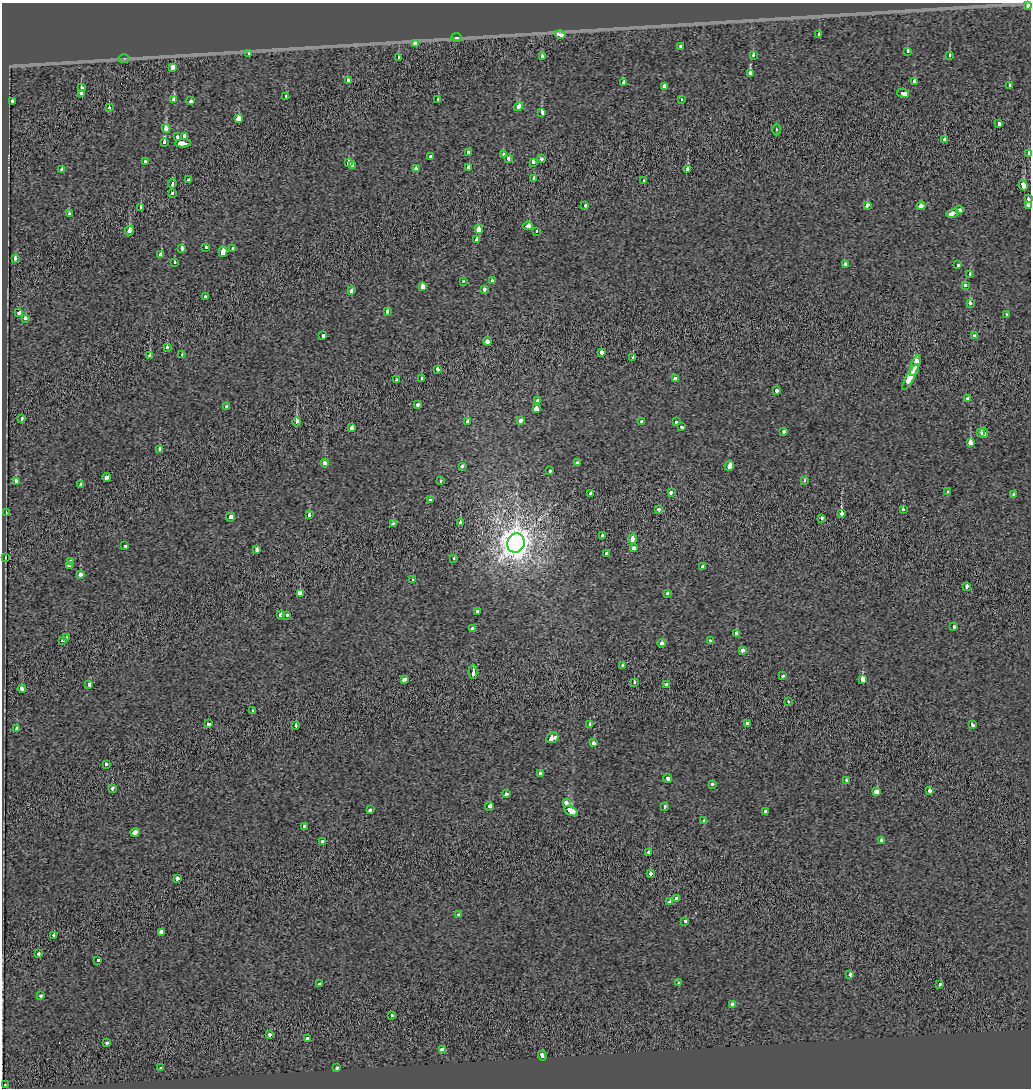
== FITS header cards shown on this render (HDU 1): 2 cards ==
NAXIS1  =                 1029
NAXIS2  =                 1086

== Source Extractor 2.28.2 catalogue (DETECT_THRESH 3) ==
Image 1029 x 1086 px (HDU 1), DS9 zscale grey, 1 PNG px = 1 image px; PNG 1033 x 1090 px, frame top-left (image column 1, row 1086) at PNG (2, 3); each listed source drawn as its Kron ellipse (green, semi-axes under 4 px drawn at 4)
Background -0.018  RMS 0.068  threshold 0.203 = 3 sigma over >= 5 px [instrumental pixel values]
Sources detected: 247; all 247 listed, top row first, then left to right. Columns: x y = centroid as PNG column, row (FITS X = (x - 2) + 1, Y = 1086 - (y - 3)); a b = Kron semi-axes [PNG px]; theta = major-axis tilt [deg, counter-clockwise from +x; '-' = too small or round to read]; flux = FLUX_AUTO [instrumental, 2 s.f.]
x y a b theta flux
1028 6 4 3 - 140
819 34 3 3 - 38
560 35 5 3 - 140
456 37 5 4 - 16
415 43 3 3 - 61
681 47 3 3 - 24
907 51 4 3 - 41
249 53 3 3 - 42
753 55 3 3 - 18
949 55 3 3 - 20
542 56 4 3 - 53
398 57 3 3 - 64
124 58 5 4 - 6.4
173 67 3 3 - 270
750 74 4 3 - 230
348 80 3 3 - 140
914 82 4 3 - 72
624 83 4 3 - 51
1009 86 3 3 - 140
664 87 4 3 - 150
81 88 3 3 - 93
81 93 3 3 - 72
903 93 6 3 -12 140
286 96 3 3 - 52
438 99 3 3 - 68
174 100 3 3 - 160
681 100 3 3 - 19
191 101 3 3 - 44
12 102 3 3 - 59
519 107 4 3 - 130
109 108 3 3 - 34
542 112 4 3 - 96
239 119 4 3 - 490
999 124 4 3 - 63
166 128 4 4 - 120
776 129 6 3 -89 5.3
184 136 4 3 - 41
177 137 3 3 - 59
945 140 4 3 - 48
164 142 4 3 - 97
183 143 8 3 1 250
468 152 4 3 - 26
1029 154 4 3 - 65
503 155 4 3 - 41
431 157 3 3 - 53
508 158 3 3 - 33
541 159 3 3 - 28
145 162 3 3 - 22
533 162 4 3 - 53
348 163 3 3 - 58
353 166 4 3 - 96
468 167 4 3 - 40
62 169 4 3 - 74
416 169 3 3 - 57
687 169 3 3 - 84
534 179 4 3 - 97
189 180 3 3 - 41
644 181 3 3 - 29
172 184 4 3 - 110
1023 185 5 3 - 210
172 193 3 3 - 41
1028 199 4 3 - 140
585 205 3 3 - 28
867 205 4 3 - 83
1028 205 3 3 - 120
921 206 4 3 - 110
141 207 4 3 - 77
960 210 4 3 - 140
69 213 3 3 - 36
952 213 6 3 14 160
528 226 5 3 - 150
479 229 4 3 - 110
129 231 5 3 - 100
537 231 3 3 - 12
477 240 3 3 - 180
206 248 3 3 - 39
182 249 3 3 - 170
233 249 4 3 - 58
223 252 5 3 - 160
161 255 4 4 - 65
15 258 3 3 - 72
174 262 3 3 - 310
845 264 4 3 - 88
958 265 3 3 - 45
970 274 3 3 - 32
492 280 4 3 - 51
463 281 3 3 - 8
965 285 3 3 - 39
423 286 4 4 - 76
484 290 4 3 - 48
352 291 3 3 - 74
205 297 3 3 - 31
970 304 3 3 - 120
387 311 3 3 - 33
19 313 3 3 - 48
1006 315 3 3 - 28
25 318 4 3 - 56
323 335 4 3 - 46
974 336 3 3 - 180
488 341 4 3 - 95
167 347 3 3 - 85
601 352 3 3 - 52
150 355 4 3 - 97
182 355 3 3 - 17
633 357 3 3 - 24
915 366 11 3 71 280
438 369 4 3 - 65
910 377 14 3 60 450
422 379 4 3 - 26
675 379 3 3 - 42
396 380 3 3 - 30
777 391 3 3 - 41
968 399 3 3 - 32
537 400 3 3 - 53
418 405 3 3 - 70
226 406 3 3 - 27
536 409 4 3 - 250
22 418 3 3 - 45
467 421 3 3 - 45
521 421 4 3 - 73
641 421 3 3 - 31
297 422 4 3 - 220
676 422 4 3 - 50
681 427 4 3 - 82
351 428 4 3 - 69
784 431 4 3 - 39
980 433 4 3 - 110
984 433 5 4 - 200
970 443 4 3 - 330
159 449 4 3 - 67
325 463 4 3 - 60
577 463 3 3 - 33
730 466 5 3 - 210
462 467 3 3 - 41
549 471 3 3 - 44
107 477 4 3 - 130
804 480 3 3 - 16
16 481 4 3 - 84
440 481 3 3 - 28
80 485 3 3 - 45
671 492 3 3 - 42
948 492 4 3 - 54
591 493 3 3 - 43
1013 494 3 3 - 38
430 500 3 3 - 35
658 509 3 3 - 130
903 509 3 3 - 51
6 513 3 2 - 4.4
841 514 3 3 - 960
309 515 3 3 - 70
230 517 5 3 - 130
821 518 3 3 - 45
460 523 3 3 - 75
393 524 3 3 - 68
602 535 3 3 - 41
632 539 5 3 - 99
516 543 10 8 67 6000
125 545 3 3 - 46
634 548 3 3 - 95
257 549 3 3 - 65
606 554 4 3 - 74
5 558 3 2 - 3.5
454 558 3 3 - 31
71 561 3 3 - 72
69 565 4 4 - 83
703 567 3 3 - 46
80 574 4 3 - 63
413 580 3 3 - 36
967 587 4 3 - 73
300 593 4 3 - 680
667 593 3 3 - 29
478 611 4 3 - 85
281 615 3 3 - 46
287 615 3 3 - 33
954 626 3 3 - 39
472 628 3 3 - 56
736 634 4 3 - 110
66 637 3 3 - 21
62 640 3 3 - 44
710 641 3 3 - 28
662 643 4 3 - 120
743 650 4 3 - 79
622 665 3 3 - 36
473 672 7 3 88 190
783 676 3 3 - 20
405 679 4 3 - 110
863 679 4 3 - 330
634 682 3 3 - 24
89 684 4 3 - 140
666 684 3 3 - 97
22 689 4 3 - 60
788 702 3 3 - 28
252 711 3 3 - 19
748 723 3 3 - 62
209 724 4 3 - 61
590 724 3 3 - 35
972 725 3 3 - 200
296 726 3 3 - 58
17 729 3 3 - 29
552 738 6 5 - 260
593 743 4 3 - 63
106 764 3 3 - 43
540 773 4 3 - 37
667 778 4 3 - 190
847 780 3 3 - 40
712 784 3 3 - 33
112 788 3 3 - 37
929 790 3 3 - 61
877 792 3 3 - 280
506 794 4 3 - 76
566 803 3 3 - 74
489 806 4 3 - 150
664 806 3 3 - 27
370 810 3 3 - 48
571 811 7 4 -28 1300
765 811 3 3 - 36
704 821 4 3 - 180
304 827 3 3 - 47
135 832 5 3 - 140
881 840 3 3 - 54
322 842 3 3 - 50
648 852 3 3 - 100
650 873 3 3 - 69
177 878 3 3 - 71
677 899 3 3 - 630
670 902 3 3 - 80
459 915 3 3 - 45
685 921 3 3 - 58
162 932 3 3 - 340
54 935 3 3 - 120
39 954 3 3 - 110
98 960 3 3 - 35
850 975 3 3 - 43
319 983 3 3 - 22
678 983 3 3 - 28
940 984 3 3 - 38
41 996 3 3 - 37
733 1005 4 3 - 110
392 1016 3 3 - 36
270 1034 3 3 - 280
308 1039 3 3 - 53
107 1043 3 3 - 33
442 1050 4 3 - 180
542 1056 5 3 - 66
337 1067 3 3 - 22
161 1068 3 3 - 43
5 1085 3 2 - 24
At the frame edge (FLAGS 8, measured only in part): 4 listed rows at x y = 1028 6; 1029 154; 1028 199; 1028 205